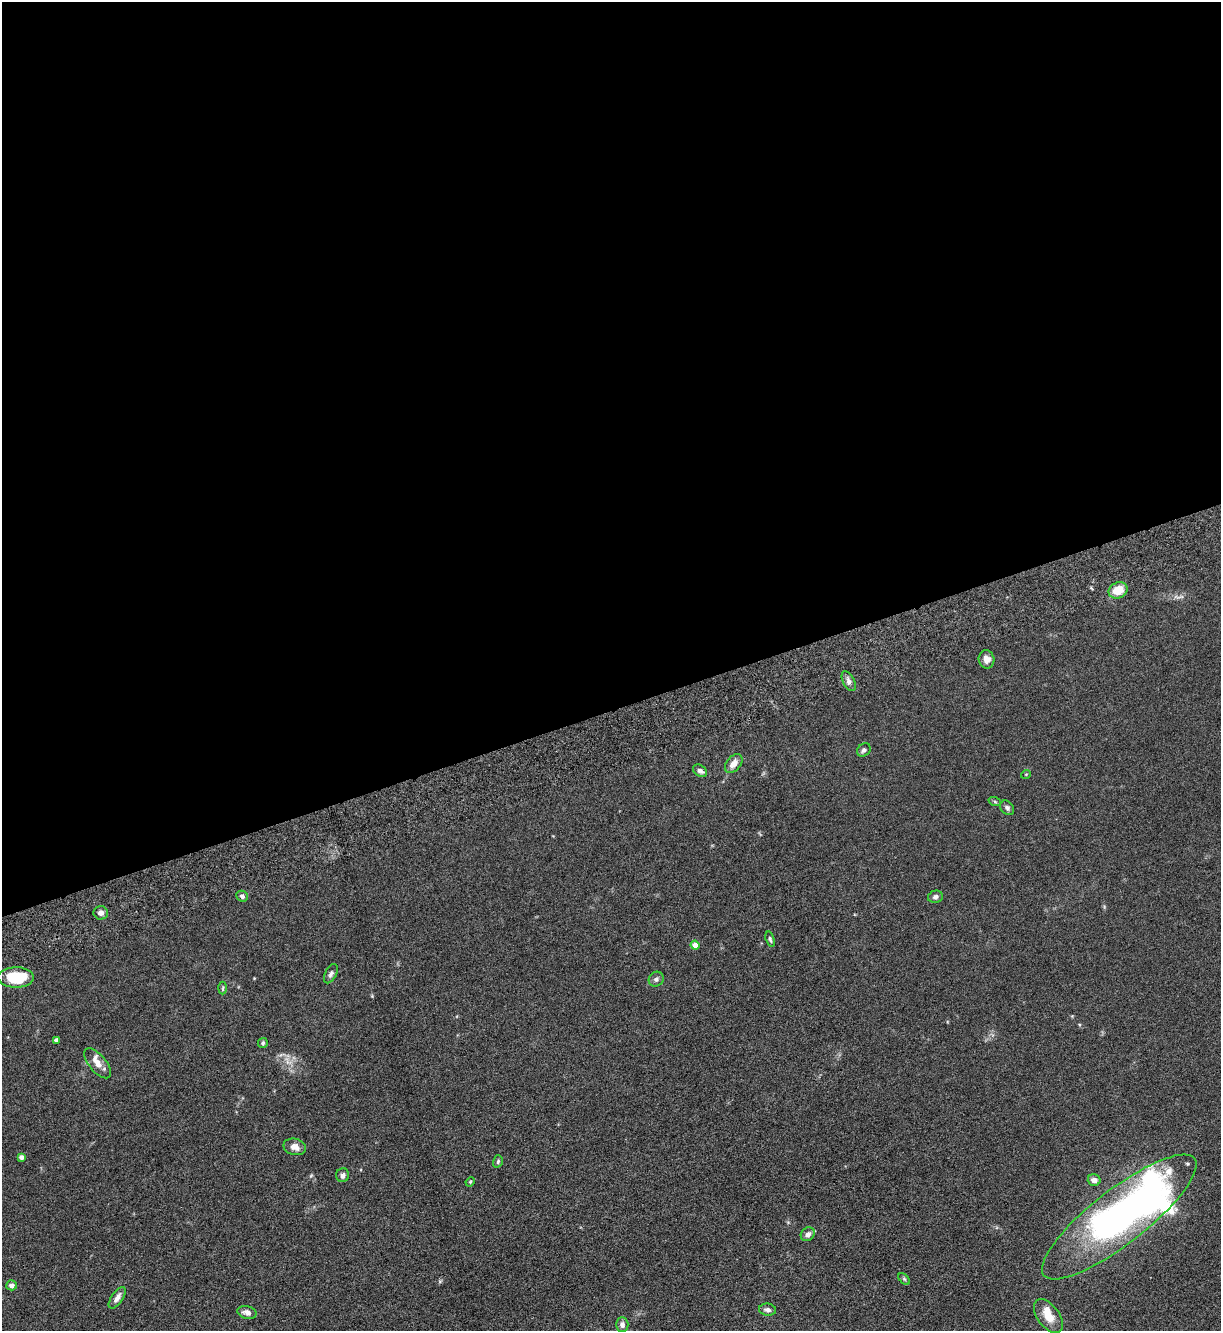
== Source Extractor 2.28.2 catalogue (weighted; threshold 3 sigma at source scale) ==
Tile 2 of 4 x 4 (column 2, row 1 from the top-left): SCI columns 1398-2616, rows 4067-5395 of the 5361 x 5481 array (HDU 1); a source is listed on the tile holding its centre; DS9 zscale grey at full resolution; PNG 1223 x 1333 px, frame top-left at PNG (2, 2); each listed source drawn as its Kron ellipse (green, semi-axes under 4 px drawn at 4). Shown black and unused: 53% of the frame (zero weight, under 3 of 6 exposures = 3% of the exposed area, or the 3 px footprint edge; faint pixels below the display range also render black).
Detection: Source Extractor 2.28.2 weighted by HDU 2 'WHT'; one run over the whole footprint, this tile lists its part. Background 0.0665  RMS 0.0058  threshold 0.0236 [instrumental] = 3 sigma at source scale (4.09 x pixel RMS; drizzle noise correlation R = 1.36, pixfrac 0.8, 0.05/0.05 arcsec/px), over >= 5 px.
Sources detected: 38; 1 inside a brighter object's white glare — neither listed nor drawn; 1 inside a brighter listed object's ellipse — not listed separately; the other 36 listed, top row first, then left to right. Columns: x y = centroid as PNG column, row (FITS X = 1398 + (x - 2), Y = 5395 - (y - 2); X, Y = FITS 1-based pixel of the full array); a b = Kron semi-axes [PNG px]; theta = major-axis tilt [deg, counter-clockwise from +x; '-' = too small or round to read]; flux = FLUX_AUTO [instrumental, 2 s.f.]
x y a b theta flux
1118 590 10 8 23 9
986 659 9 7 -79 3.3
849 681 11 5 -62 1.9
864 750 7 6 - 1.4
734 764 11 7 50 4
700 771 7 5 -34 1.8
1026 774 5 3 - 0.39
995 802 6 4 -20 0.79
1007 808 8 6 -51 1.4
242 896 6 5 - 1.6
935 897 7 6 - 1.6
101 913 7 6 - 2.4
770 939 8 4 -73 0.91
695 945 4 4 - 5.9
331 974 10 5 62 1.6
16 977 18 10 0 19
656 979 8 7 - 1.6
223 988 6 4 88 0.71
56 1040 4 4 - 1.5
263 1043 5 4 - 0.9
97 1063 18 8 -51 5.2
295 1147 11 8 -14 3.8
21 1157 4 4 - 2.2
498 1161 6 4 74 0.87
342 1175 7 6 - 2.1
1094 1180 6 5 - 3
470 1182 5 4 - 0.55
1119 1217 95 27 38 280
808 1234 7 6 - 2.2
904 1279 7 4 -45 0.7
12 1285 5 5 - 2.2
117 1298 12 5 55 2.9
767 1310 8 6 -7 2.1
247 1312 10 6 -14 2.9
1048 1316 19 11 -53 8.1
622 1325 7 6 - 2